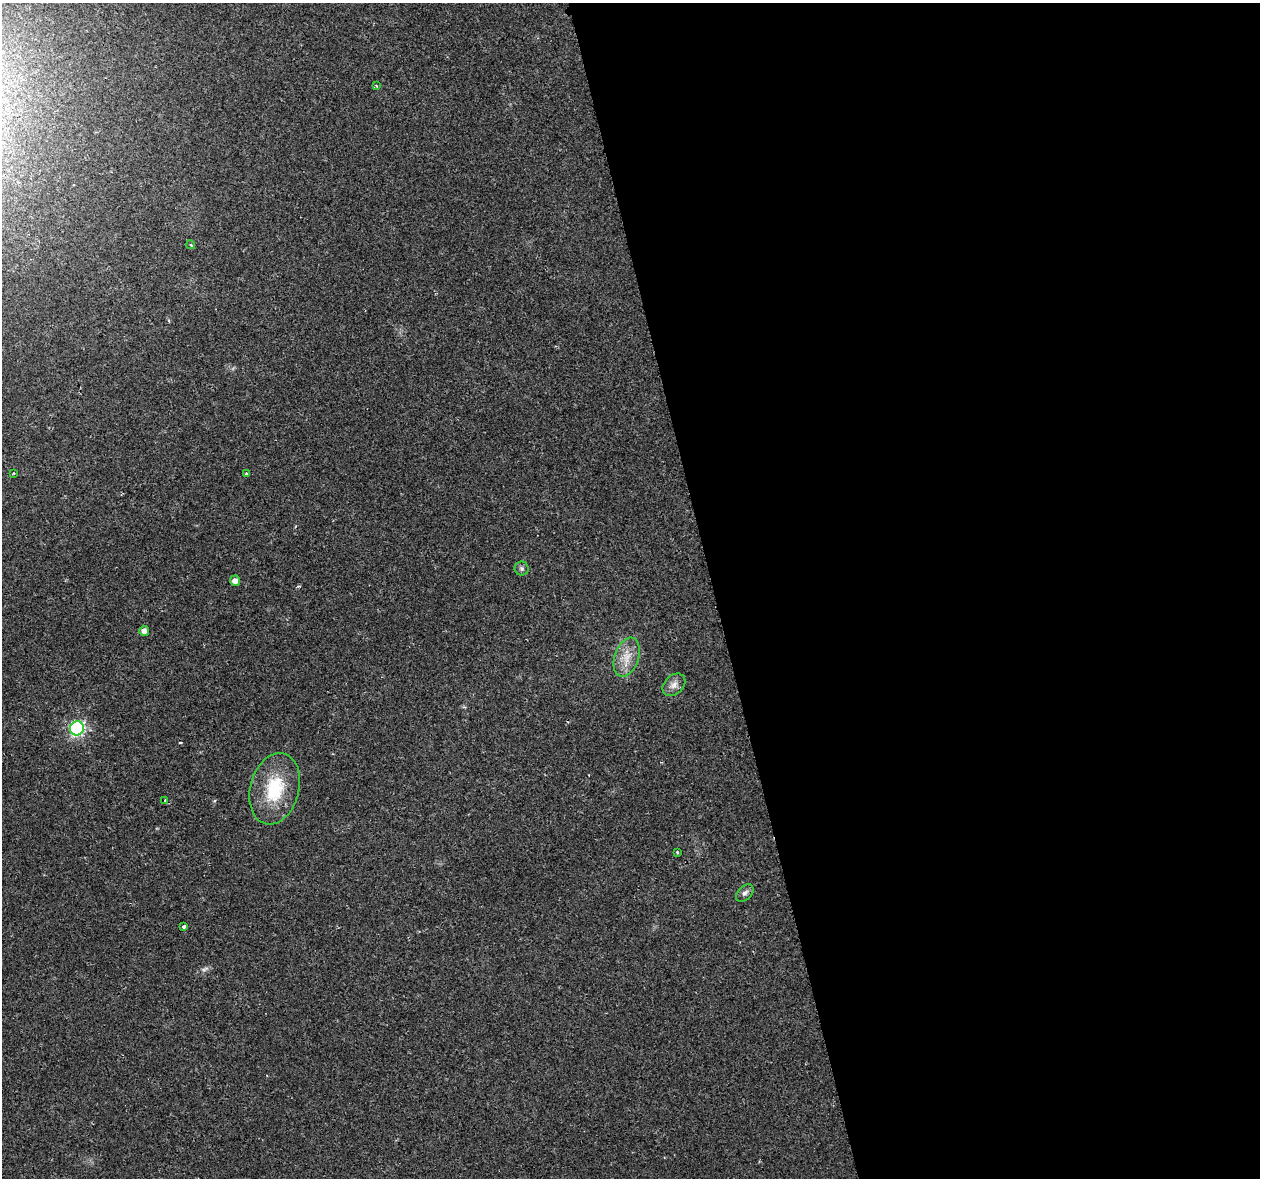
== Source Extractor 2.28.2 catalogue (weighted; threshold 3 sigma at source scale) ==
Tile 8 of 4 x 4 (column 4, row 2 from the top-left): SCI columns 3785-5042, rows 2438-3613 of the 5057 x 4923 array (HDU 1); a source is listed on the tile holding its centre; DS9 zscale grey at full resolution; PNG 1262 x 1180 px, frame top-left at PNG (2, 3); each listed source drawn as its Kron ellipse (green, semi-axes under 4 px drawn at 4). Shown black and unused: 43% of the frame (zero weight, under 2 of 3 exposures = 3% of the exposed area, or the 3 px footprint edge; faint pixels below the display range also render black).
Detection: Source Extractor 2.28.2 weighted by HDU 2 'WHT'; one run over the whole footprint, this tile lists its part. Background 0.0296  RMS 0.0032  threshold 0.0145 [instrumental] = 3 sigma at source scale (4.5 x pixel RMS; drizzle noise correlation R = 1.50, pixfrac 1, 0.0396/0.0396 arcsec/px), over >= 5 px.
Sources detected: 16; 1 cosmic-ray / hot-pixel residue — neither listed nor drawn; the other 15 listed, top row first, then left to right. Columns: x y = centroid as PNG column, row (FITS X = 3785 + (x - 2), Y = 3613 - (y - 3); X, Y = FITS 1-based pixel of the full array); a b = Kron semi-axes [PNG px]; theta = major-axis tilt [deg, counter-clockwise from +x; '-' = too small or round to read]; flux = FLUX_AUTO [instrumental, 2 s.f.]
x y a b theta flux
376 86 3 2 - 0.36
191 245 4 3 - 0.47
14 473 3 2 - 0.25
246 474 3 3 - 0.52
522 569 7 7 - 0.78
235 581 5 5 - 1.6
144 631 5 5 - 1.6
627 657 20 12 71 4.9
674 685 13 9 43 2
77 728 7 7 - 54
275 789 36 24 75 16
165 800 3 3 - 1.1
677 852 3 3 - 0.35
745 893 10 6 45 1.1
184 926 3 3 - 1.6